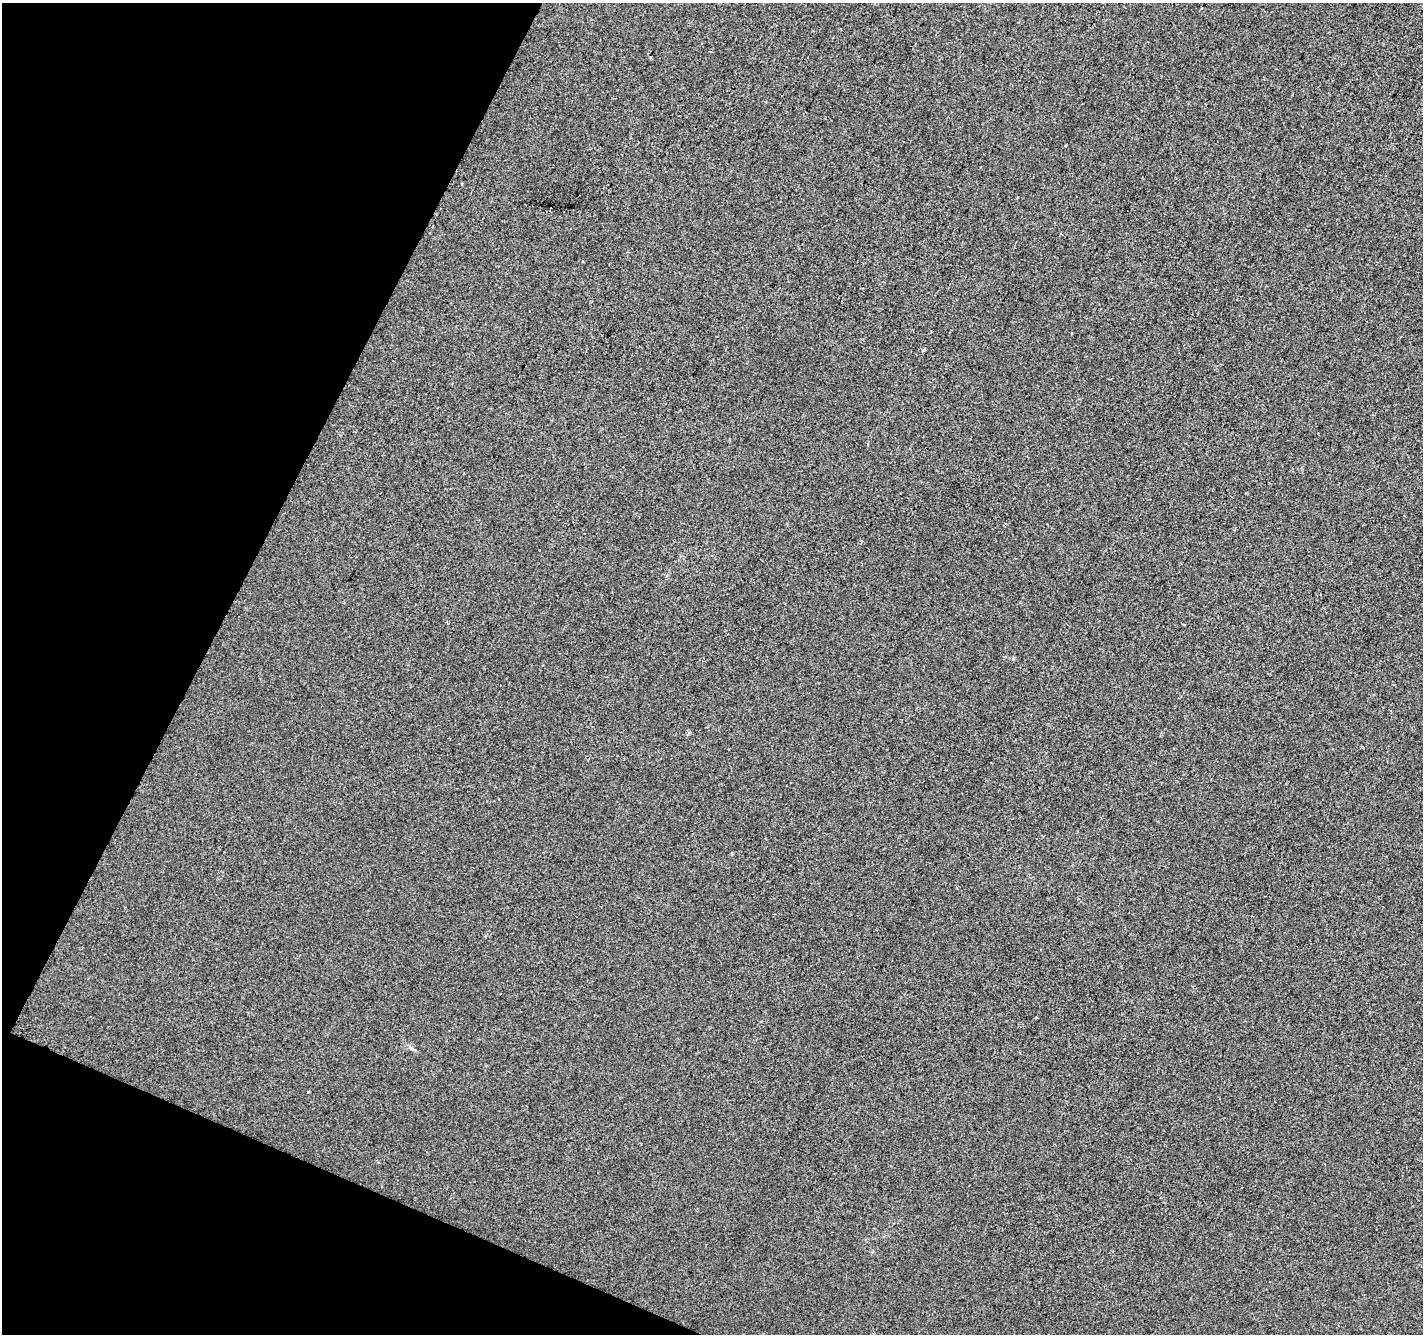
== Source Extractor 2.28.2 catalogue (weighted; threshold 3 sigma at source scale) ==
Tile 9 of 4 x 4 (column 1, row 3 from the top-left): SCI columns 7-1427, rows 1602-2933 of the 5691 x 5802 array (HDU 1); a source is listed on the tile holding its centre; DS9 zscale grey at full resolution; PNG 1425 x 1336 px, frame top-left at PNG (2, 3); no overlay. Shown black and unused: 21% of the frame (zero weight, under 2 of 3 exposures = <1% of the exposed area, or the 3 px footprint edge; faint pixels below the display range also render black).
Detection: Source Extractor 2.28.2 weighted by HDU 2 'WHT'; one run over the whole footprint, this tile lists its part. Background -9.86e-05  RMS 0.0056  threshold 0.0252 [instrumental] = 3 sigma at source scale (4.5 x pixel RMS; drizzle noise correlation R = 1.50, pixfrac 1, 0.0396/0.0396 arcsec/px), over >= 5 px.
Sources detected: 7; all 7 listed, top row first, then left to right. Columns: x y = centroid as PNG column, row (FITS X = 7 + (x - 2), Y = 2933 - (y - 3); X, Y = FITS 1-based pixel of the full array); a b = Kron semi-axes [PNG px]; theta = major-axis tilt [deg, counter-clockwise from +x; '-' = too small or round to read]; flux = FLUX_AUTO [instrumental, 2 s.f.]
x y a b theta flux
1064 146 4 3 - 0.51
1061 234 3 3 - 0.69
923 350 5 4 - 0.74
1013 658 5 3 - 0.66
1036 1017 4 2 - 0.46
411 1048 7 4 -20 1
308 1091 3 2 - 0.46